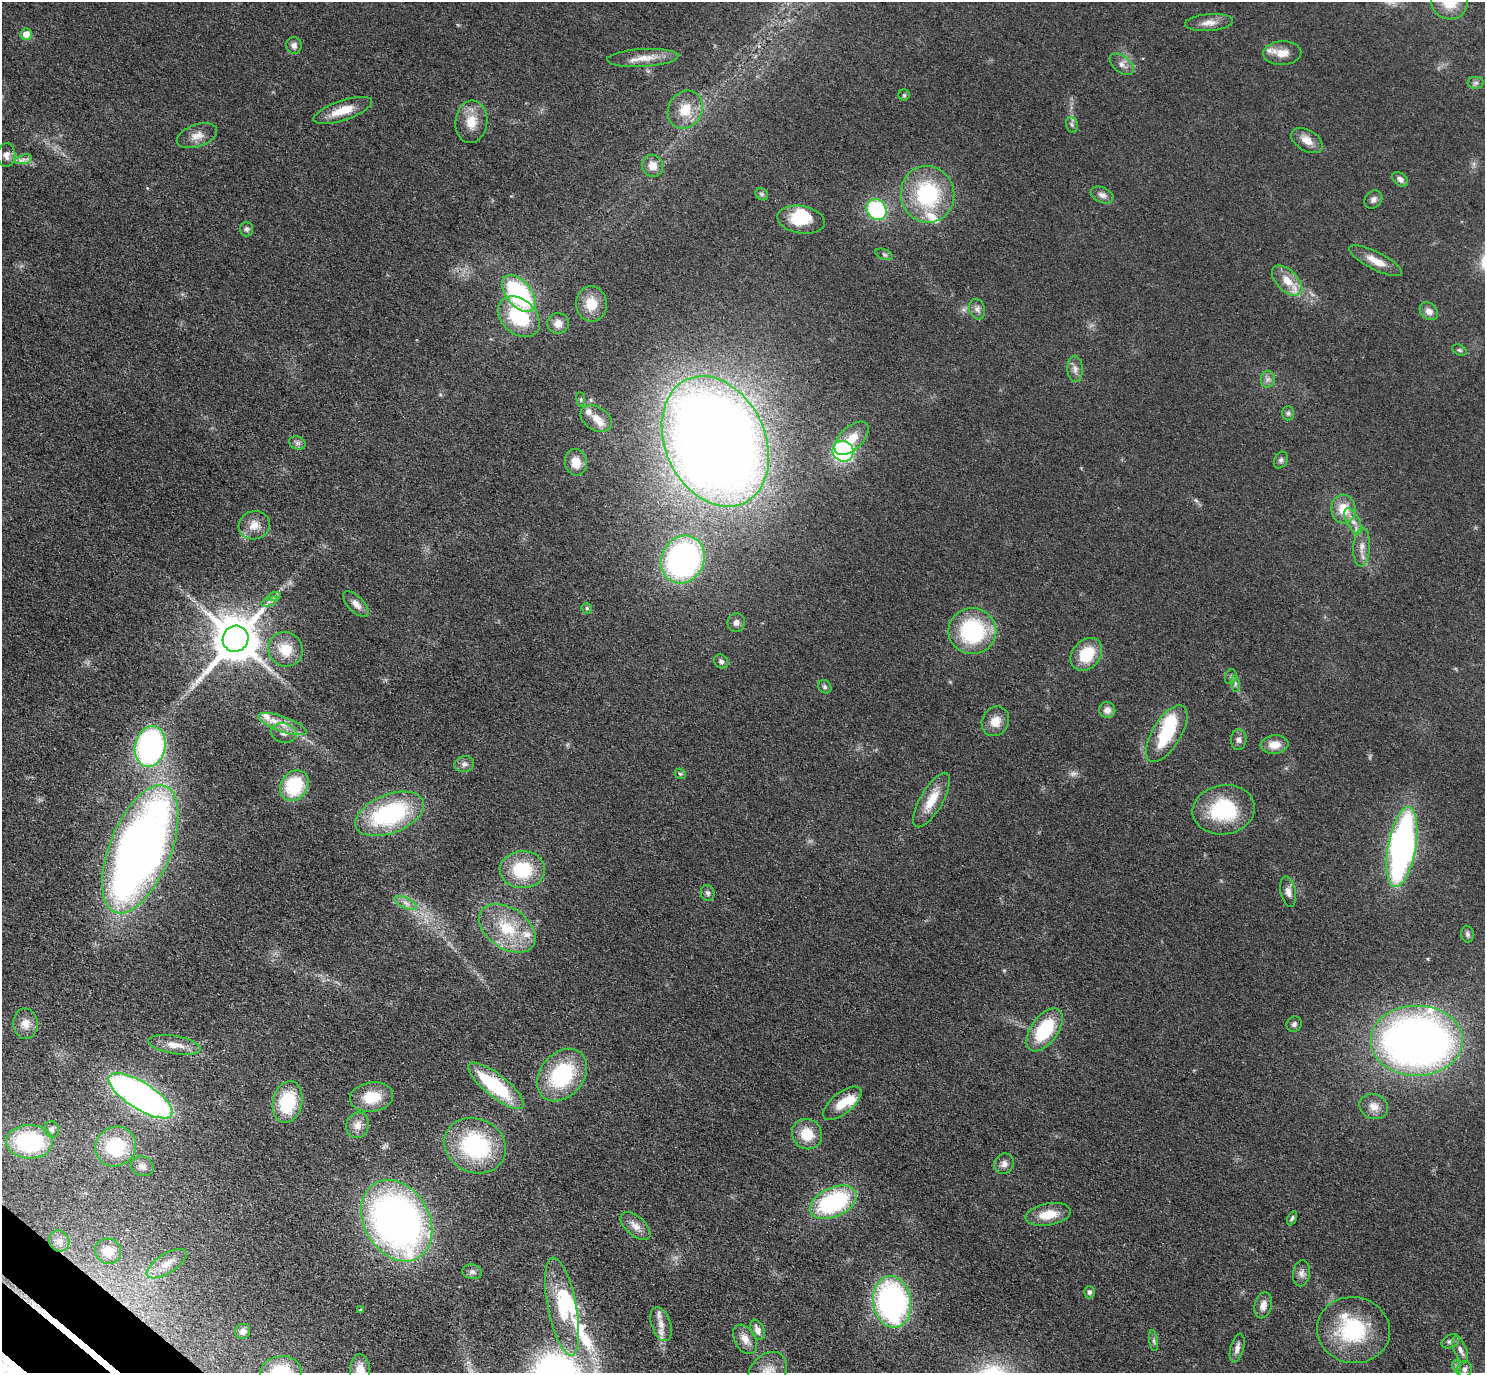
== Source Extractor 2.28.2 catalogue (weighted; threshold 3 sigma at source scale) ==
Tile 7 of 4 x 4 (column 3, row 2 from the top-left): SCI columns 3009-4491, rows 2941-4311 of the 6016 x 6023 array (HDU 1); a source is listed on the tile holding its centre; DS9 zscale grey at full resolution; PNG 1487 x 1375 px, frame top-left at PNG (2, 2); each listed source drawn as its Kron ellipse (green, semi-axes under 4 px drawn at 4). Shown black and unused: <1% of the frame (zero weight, under 3 of 4 exposures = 5% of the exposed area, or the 3 px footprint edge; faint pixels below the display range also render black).
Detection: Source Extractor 2.28.2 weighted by HDU 2 'WHT'; one run over the whole footprint, this tile lists its part. Background 0.0466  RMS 0.0061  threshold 0.0272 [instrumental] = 3 sigma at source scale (4.5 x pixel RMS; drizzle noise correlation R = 1.50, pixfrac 1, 0.05/0.05 arcsec/px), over >= 5 px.
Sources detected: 154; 1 too faint to see at this stretch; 5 inside a brighter object's white glare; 2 long thin detections or spike segments (spike, bleed or trail) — neither listed nor drawn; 10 inside a brighter listed object's ellipse — not listed separately; the other 136 listed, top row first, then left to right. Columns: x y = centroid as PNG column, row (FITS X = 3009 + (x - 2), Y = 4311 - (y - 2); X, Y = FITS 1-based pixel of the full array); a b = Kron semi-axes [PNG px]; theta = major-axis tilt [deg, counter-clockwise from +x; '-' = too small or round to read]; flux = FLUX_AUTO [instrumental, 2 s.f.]
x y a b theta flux
1449 2 18 17 - 18
1209 23 24 8 5 5.8
26 34 6 6 - 6.3
294 46 8 7 - 2.5
1282 53 19 12 2 7.9
643 58 36 9 3 9.4
1122 64 14 8 -38 3.9
1476 83 8 6 1 1.6
904 95 5 5 - 0.93
343 110 31 10 19 12
685 110 20 16 61 15
471 122 21 16 85 12
1072 125 8 5 -73 1.5
197 136 21 11 19 6.4
1307 140 17 10 -30 6.6
6 155 12 9 -88 3.6
23 159 9 4 15 2.1
653 166 11 10 - 6.8
1400 179 9 6 -37 2.6
762 194 7 5 -44 1.4
928 194 28 26 -77 56
1102 195 12 7 -24 3.3
1373 199 10 8 47 2.7
876 209 11 9 -51 54
801 220 24 13 -10 19
246 229 7 6 - 1.6
884 254 9 5 -23 1.4
1376 261 29 9 -27 8.9
1287 281 18 10 -44 10
519 293 22 12 -50 80
591 304 18 15 -86 13
977 309 10 8 -72 2.6
1429 311 10 7 -41 3.8
519 317 24 17 -42 37
558 323 11 10 - 5.4
1459 350 8 5 -26 1.1
1075 369 13 7 -87 3.2
1268 379 8 7 - 2.4
581 399 7 4 -83 1.1
1288 413 7 6 - 1.4
596 419 17 11 -32 6.7
852 438 21 11 44 12
715 441 68 50 -65 1200
297 443 8 6 -21 1.8
843 451 11 10 - 70
1281 460 9 6 62 1.6
576 462 13 11 -79 8.9
1343 509 14 12 -82 13
1353 521 14 6 -63 4.5
254 525 16 14 17 7.4
1362 547 19 8 86 5.6
683 559 24 21 61 170
274 596 7 4 18 1.2
269 602 9 4 19 1.4
356 604 17 7 -45 4.7
587 608 6 5 - 0.93
736 622 9 8 - 2.8
972 631 24 23 - 60
235 639 13 12 - 2800
286 649 18 17 - 15
1086 654 18 14 49 21
721 661 8 6 -35 1.9
1231 677 7 5 70 1.3
1235 684 8 4 -82 1.4
825 687 7 6 - 1.3
1107 710 8 8 - 3.6
995 721 15 13 60 8.2
282 724 25 7 -20 8.7
284 733 13 10 -13 4.5
1167 734 32 14 59 33
1239 740 10 7 86 2.5
1274 745 14 9 6 7.7
150 747 21 15 78 160
464 764 10 8 12 2.5
680 774 6 5 - 1.1
294 786 16 13 57 37
932 800 31 11 60 14
1224 810 31 24 8 45
390 814 36 19 21 76
1402 847 40 14 80 240
140 849 68 30 68 610
522 870 22 18 0 33
1288 892 15 7 -78 4.1
708 893 8 6 -72 1.8
406 903 12 5 -26 3
507 928 31 20 -34 29
1467 934 8 6 -80 1.6
25 1024 15 12 -87 6.7
1294 1024 8 7 - 2
1045 1030 25 13 54 35
1417 1041 46 35 0 430
175 1045 26 9 -9 8.6
562 1075 29 21 50 54
496 1086 34 11 -39 48
140 1096 36 13 -32 290
372 1097 21 15 7 17
288 1102 21 14 77 36
842 1103 23 10 39 13
1374 1106 14 12 -24 6
358 1125 13 11 70 5.7
52 1129 8 7 - 1.9
807 1134 16 14 -46 14
30 1142 23 17 -1 62
115 1146 21 19 33 36
475 1146 32 27 -25 64
1004 1164 11 9 57 3.4
142 1166 11 9 -18 3.8
833 1202 25 14 25 74
1048 1214 23 11 10 13
1292 1218 7 4 63 1.2
397 1221 43 32 -60 340
635 1226 18 9 -41 5.8
59 1241 11 10 - 4.5
108 1251 13 12 - 10
167 1264 23 9 32 8.8
472 1272 10 7 -8 2.2
1301 1273 13 8 82 3.4
1089 1292 6 5 - 1.7
892 1302 26 19 -82 160
1263 1305 13 8 77 4.5
562 1306 50 14 -79 30
361 1310 3 3 - 1.1
661 1324 18 9 -71 6.6
757 1330 11 6 -67 4.4
1353 1330 36 33 -10 51
243 1331 7 7 - 2.9
745 1339 15 10 -59 6
1154 1341 10 4 -81 1.6
1450 1341 9 6 28 2.1
1237 1348 15 6 75 3.5
1460 1349 14 6 -69 3.1
1456 1366 6 4 -72 1.1
1464 1369 8 7 - 2.4
360 1371 16 10 89 9.4
281 1372 20 15 6 30
768 1372 22 16 47 11
Isophote crosses this tile's border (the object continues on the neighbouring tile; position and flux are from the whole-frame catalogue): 4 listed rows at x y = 1449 2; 360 1371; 281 1372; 768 1372